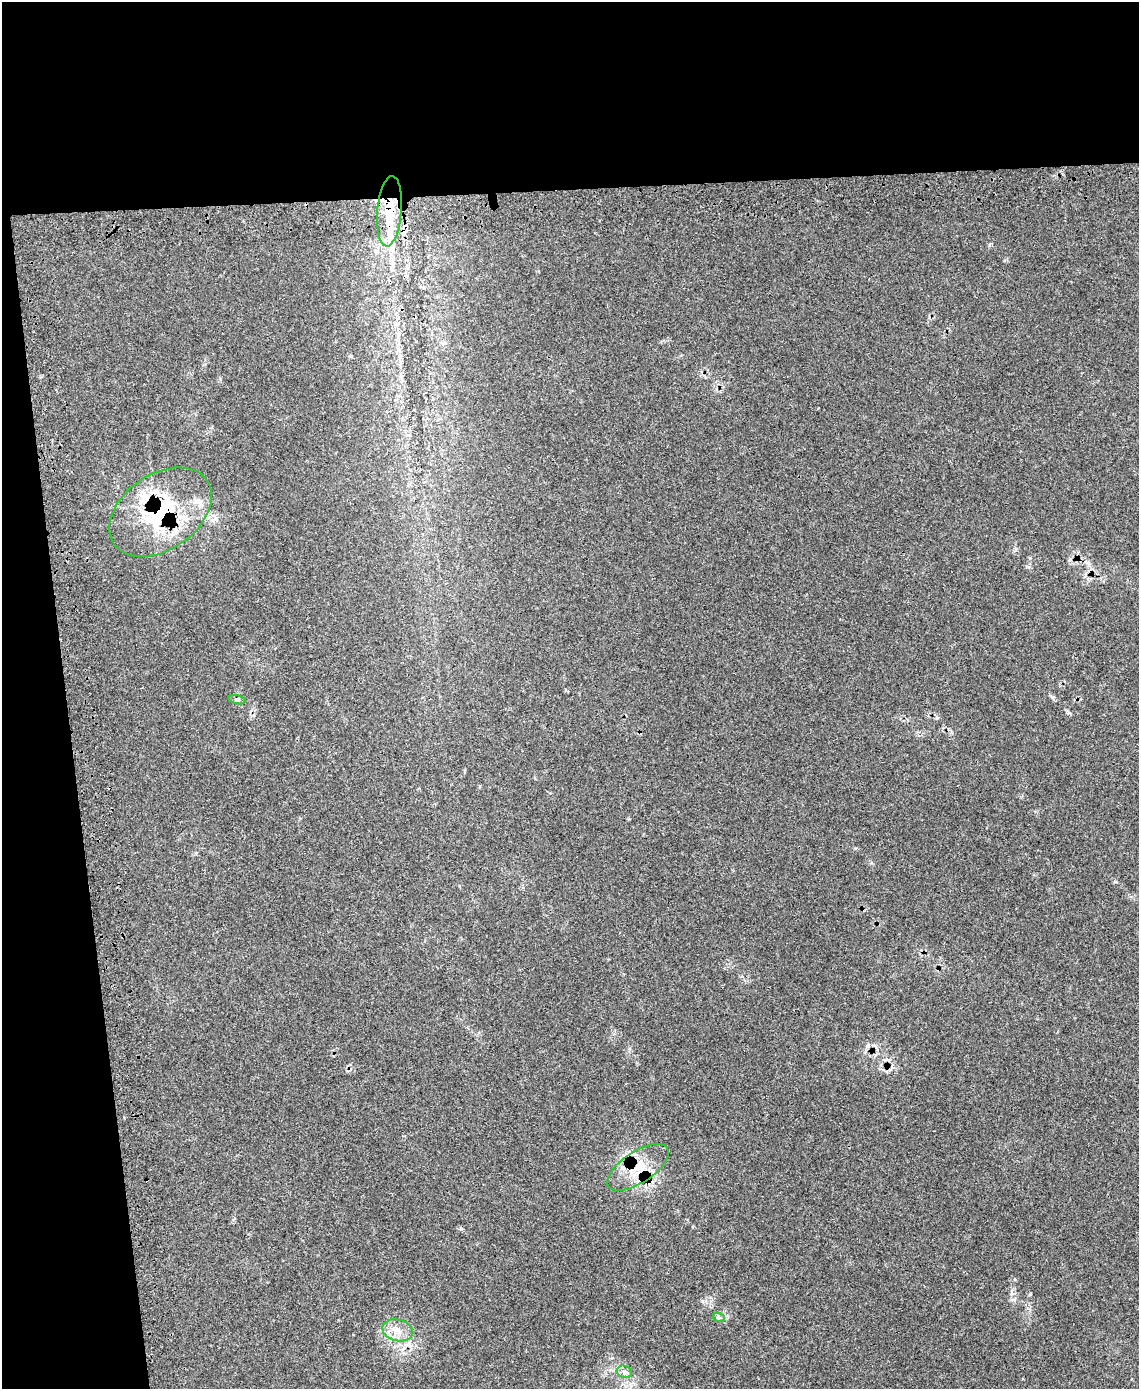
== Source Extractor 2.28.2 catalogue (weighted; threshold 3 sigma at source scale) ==
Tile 1 of 4 x 3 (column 1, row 1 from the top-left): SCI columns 14-1150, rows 3064-4450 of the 4618 x 4597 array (HDU 1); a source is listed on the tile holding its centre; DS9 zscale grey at full resolution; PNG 1141 x 1391 px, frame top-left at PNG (2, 2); each listed source drawn as its Kron ellipse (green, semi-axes under 4 px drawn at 4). Shown black and unused: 19% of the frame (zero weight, under 3 of 4 exposures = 5% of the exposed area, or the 3 px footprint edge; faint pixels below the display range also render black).
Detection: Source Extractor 2.28.2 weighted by HDU 2 'WHT'; one run over the whole footprint, this tile lists its part. Background 0.065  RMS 0.0054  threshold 0.0245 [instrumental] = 3 sigma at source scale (4.5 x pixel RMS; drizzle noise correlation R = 1.50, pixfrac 1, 0.05/0.05 arcsec/px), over >= 5 px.
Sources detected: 11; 2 cosmic-ray / hot-pixel residue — neither listed nor drawn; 2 inside a brighter listed object's ellipse — not listed separately; the other 7 listed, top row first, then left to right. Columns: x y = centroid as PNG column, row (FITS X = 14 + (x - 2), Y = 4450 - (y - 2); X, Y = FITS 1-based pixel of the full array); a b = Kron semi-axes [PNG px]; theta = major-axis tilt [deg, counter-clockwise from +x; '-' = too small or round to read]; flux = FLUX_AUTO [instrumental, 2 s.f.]
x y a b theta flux
389 211 35 12 85 18
160 512 56 37 35 63
237 700 8 3 -13 1
638 1167 35 15 33 18
719 1318 6 4 -19 0.93
397 1330 15 11 -15 6.5
624 1372 8 6 -21 1.8
Overlapping masked pixels (flux is a lower limit): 3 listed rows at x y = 389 211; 160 512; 638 1167